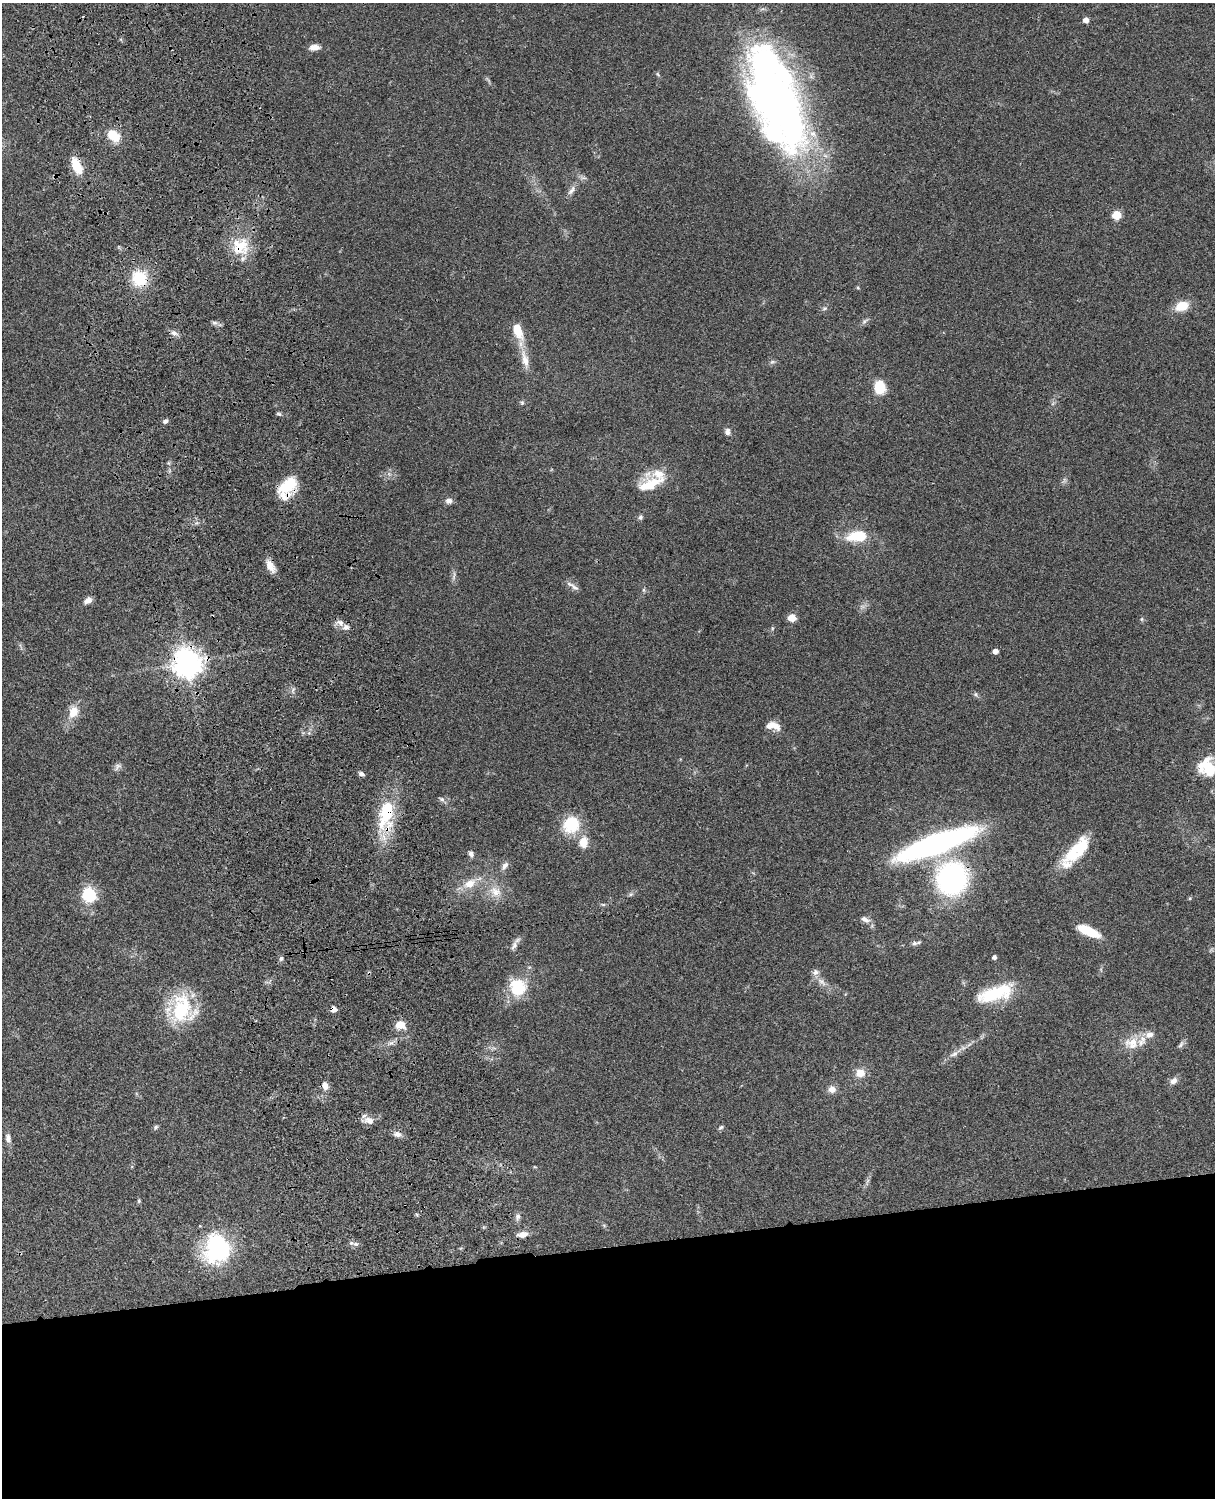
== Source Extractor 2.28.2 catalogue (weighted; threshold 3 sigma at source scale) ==
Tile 11 of 4 x 3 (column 3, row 3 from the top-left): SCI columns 2545-3757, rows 277-1772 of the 5087 x 4926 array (HDU 1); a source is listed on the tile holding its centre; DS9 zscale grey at full resolution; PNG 1217 x 1500 px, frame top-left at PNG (2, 3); no overlay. Shown black and unused: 17% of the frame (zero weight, under 3 of 4 exposures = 6% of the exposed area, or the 3 px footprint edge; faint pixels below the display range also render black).
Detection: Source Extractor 2.28.2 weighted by HDU 2 'WHT'; one run over the whole footprint, this tile lists its part. Background 0.0806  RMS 0.0058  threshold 0.0262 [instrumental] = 3 sigma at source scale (4.5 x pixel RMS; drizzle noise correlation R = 1.50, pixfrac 1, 0.05/0.05 arcsec/px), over >= 5 px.
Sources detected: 101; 1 inside a brighter object's white glare — not listed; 11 inside a brighter listed object's ellipse — not listed separately; the other 89 listed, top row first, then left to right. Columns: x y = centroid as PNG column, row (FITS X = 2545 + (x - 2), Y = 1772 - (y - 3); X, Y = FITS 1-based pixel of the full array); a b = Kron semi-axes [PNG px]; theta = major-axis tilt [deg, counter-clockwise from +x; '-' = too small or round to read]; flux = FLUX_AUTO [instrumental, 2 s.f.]
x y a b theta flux
1086 20 5 5 - 3.5
314 47 12 7 5 3.9
658 74 8 3 -45 0.74
777 98 101 39 -67 390
113 135 14 9 -41 12
77 168 21 12 -66 9.9
571 190 15 7 54 3
1117 215 5 5 - 21
240 247 24 23 - 18
139 278 15 14 - 23
1182 306 12 8 18 12
824 308 8 5 19 1.1
214 323 9 4 -9 1.5
518 331 20 10 -68 12
174 333 9 7 -33 2.4
525 359 28 9 -76 8.4
772 362 7 4 18 1
880 387 10 8 -77 21
522 403 6 5 - 0.93
279 414 7 5 -15 1
165 421 7 5 30 1.5
727 432 10 7 -88 2.3
169 463 6 4 -89 0.88
650 484 35 11 23 16
288 485 25 15 44 19
449 501 9 7 6 2.5
640 517 7 6 - 1.3
857 536 24 12 5 17
270 566 15 8 -61 5.9
454 576 12 4 81 1.7
573 586 21 5 -34 2.6
644 590 5 5 - 0.96
88 600 9 6 32 3.3
792 618 7 6 - 6.8
1142 619 6 4 89 0.78
340 623 12 7 -39 3
772 628 6 3 -72 0.62
995 651 4 4 - 3.8
187 663 9 9 - 720
976 694 6 4 -89 0.89
73 712 14 11 68 8.3
771 725 15 8 15 4.9
117 766 11 7 43 2
1208 768 22 18 -52 20
361 774 6 4 -27 1.7
442 799 8 5 -27 1.5
386 813 37 16 73 33
571 825 14 13 - 28
583 842 14 10 78 6.9
936 843 61 14 20 210
1079 847 34 18 40 21
471 854 8 6 -62 2.1
505 866 12 7 51 2.7
952 878 25 23 73 130
470 884 20 12 29 9.1
495 892 17 13 -35 8.3
631 894 6 5 - 0.99
89 895 11 10 - 28
603 905 6 4 -1 0.78
865 919 12 7 -29 2.9
1088 931 20 7 -24 22
914 943 9 6 10 1.8
514 946 14 7 61 2.6
994 957 4 4 - 1.8
281 958 7 5 86 1.3
822 982 16 6 -42 3.9
518 987 22 20 -61 21
993 995 37 15 14 30
181 1008 42 26 81 36
333 1009 4 4 - 5.2
400 1025 11 9 -3 6.8
1150 1035 12 8 10 4.3
1132 1043 21 17 -3 11
1181 1045 11 6 53 1.6
954 1054 13 6 26 3.1
860 1073 10 9 - 6.2
1173 1081 11 7 41 2.8
325 1086 9 7 -69 3.6
832 1089 9 9 - 3.6
369 1120 14 9 -13 4.5
156 1127 7 5 43 1
721 1127 7 4 30 0.98
397 1134 10 8 -12 2.9
8 1138 13 7 -79 2.6
139 1201 6 4 72 0.76
517 1217 8 7 - 1.9
522 1235 14 7 9 4.3
356 1244 8 6 -15 1.8
217 1249 31 27 -88 59
Overlapping masked pixels (flux is a lower limit): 8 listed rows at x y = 77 168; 240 247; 139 278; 288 485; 187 663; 386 813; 952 878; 333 1009
Isophote crosses this tile's border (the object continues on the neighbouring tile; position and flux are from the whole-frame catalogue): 1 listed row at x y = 1208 768